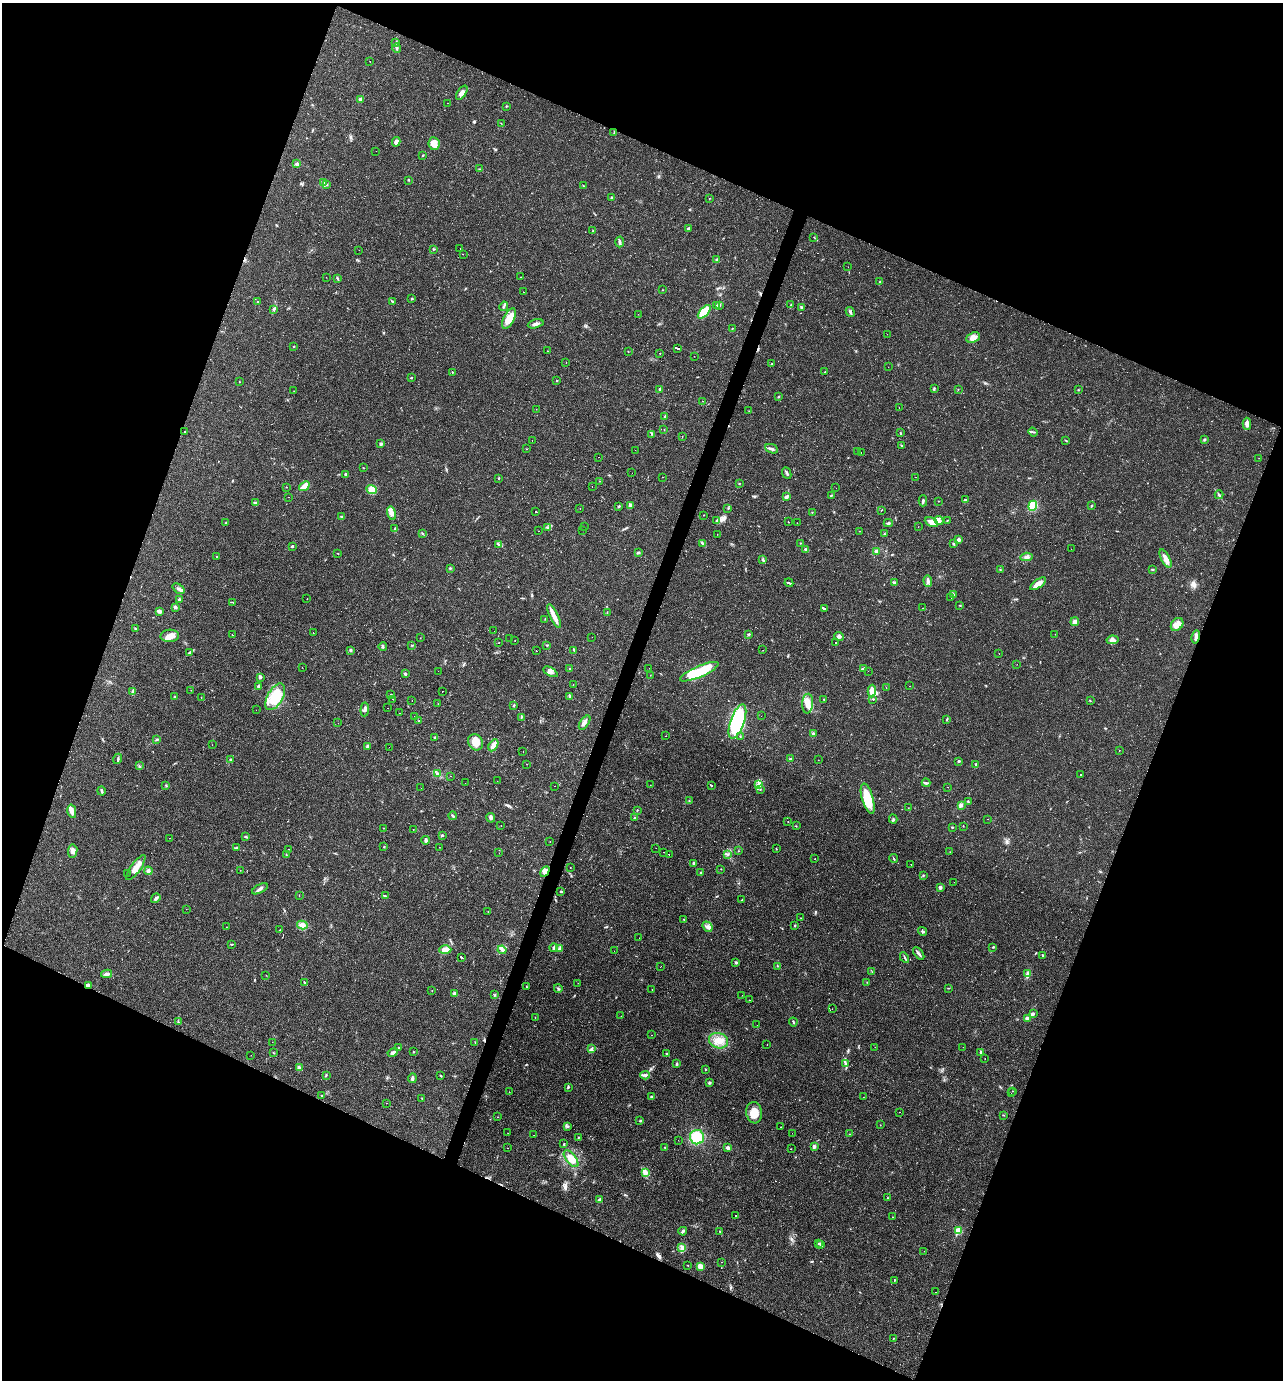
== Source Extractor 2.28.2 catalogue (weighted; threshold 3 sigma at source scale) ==
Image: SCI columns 267-5389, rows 1-5509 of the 5523 x 5509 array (HDU 1 of 3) = the unmasked area's bounding box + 8 px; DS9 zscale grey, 4 x 4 block average (1 PNG px = mean of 4 x 4 image px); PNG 1285 x 1382 px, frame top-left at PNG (2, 3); each listed source drawn as its Kron ellipse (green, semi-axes under 4 px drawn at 4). Shown black and unused: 42% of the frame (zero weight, under 2 of 3 exposures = <1% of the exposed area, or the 3 px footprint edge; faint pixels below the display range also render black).
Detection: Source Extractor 2.28.2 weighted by HDU 2 'WHT'. Background 0.0291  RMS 0.0039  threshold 0.0177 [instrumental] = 3 sigma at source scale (4.5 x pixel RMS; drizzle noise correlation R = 1.50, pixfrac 1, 0.05/0.05 arcsec/px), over >= 5 px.
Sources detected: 525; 3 too faint to see at this stretch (4 x 4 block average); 1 inside a brighter object's white glare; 29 cosmic-ray / hot-pixel residue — neither listed nor drawn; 5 coinciding with a brighter row at this scale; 11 inside a brighter listed object's ellipse — not listed separately; the other 476 listed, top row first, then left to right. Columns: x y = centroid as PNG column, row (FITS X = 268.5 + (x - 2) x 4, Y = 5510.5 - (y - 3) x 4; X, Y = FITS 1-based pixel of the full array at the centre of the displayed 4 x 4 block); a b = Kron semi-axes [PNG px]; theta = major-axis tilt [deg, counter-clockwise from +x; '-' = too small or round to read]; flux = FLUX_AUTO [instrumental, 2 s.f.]
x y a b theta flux
396 42 2 2 - 1.6
397 48 5 2 - 4.6
370 62 2 2 - 0.45
462 93 8 4 56 10
361 99 3 3 - 4.2
447 103 2 2 - 0.6
506 106 2 2 - 1.8
501 123 2 2 - 0.82
614 132 3 2 - 1.5
396 142 5 3 - 7.7
434 144 6 5 - 23
376 151 2 2 - 0.35
423 155 3 2 - 1.7
297 164 3 3 - 5.3
480 169 2 2 - 1.3
408 180 2 2 - 1.5
323 183 2 2 - 1.5
327 184 2 2 - 0.85
583 186 2 2 - 0.98
612 198 3 2 - 2.7
709 198 2 2 - 0.8
688 229 2 2 - 15
593 231 2 2 - 3.4
814 237 2 2 - 0.68
620 242 5 2 - 4.4
460 248 2 2 - 0.43
434 249 2 2 - 1.7
359 250 2 2 - 0.33
463 254 2 2 - 1
717 259 2 2 - 6.2
848 267 2 2 - 0.46
326 277 2 2 - 0.4
521 277 2 2 - 0.63
337 278 4 2 - 2.1
880 282 2 2 - 2.2
663 290 2 2 - 0.92
523 292 2 2 - 0.82
412 299 2 2 - 4.9
392 301 4 2 - 2.2
257 302 2 2 - 4.5
717 305 3 2 - 3.7
719 305 2 2 - 1.6
791 305 2 2 - 0.84
504 306 5 2 - 3.1
801 307 3 2 - 2.9
274 309 2 2 - 1
704 312 8 4 47 51
850 312 5 2 - 4.7
638 314 2 2 - 0.36
509 319 11 5 62 35
536 324 8 3 14 6.7
732 328 2 2 - 0.81
887 334 2 2 - 0.3
973 337 7 5 24 17
294 346 2 2 - 1.5
678 348 2 2 - 48
547 351 2 2 - 2.8
628 351 2 2 - 0.66
660 353 2 2 - 1.7
694 356 2 2 - 3.2
566 363 2 2 - 0.96
772 364 2 2 - 1.3
888 367 2 2 - 0.76
452 372 2 2 - 2.5
825 372 3 2 - 1.6
411 378 3 2 - 2.1
557 381 2 2 - 1.1
239 382 2 2 - 0.57
934 388 3 2 - 2
660 389 2 2 - 12
958 390 2 2 - 0.93
1078 390 2 2 - 0.92
294 391 2 2 - 0.39
778 397 3 2 - 1.9
703 401 2 2 - 0.54
899 407 2 2 - 0.68
536 409 2 2 - 0.42
749 411 2 2 - 0.52
665 416 2 2 - 3.8
1247 424 6 3 89 8.2
664 430 2 2 - 0.65
185 432 2 2 - 1.9
1033 432 5 2 - 2.5
900 433 3 2 - 1.7
651 434 2 2 - 1.9
682 437 2 2 - 0.72
532 440 2 2 - 1.6
1066 440 2 2 - 0.97
1204 440 3 2 - 2.9
381 444 3 2 - 5.4
902 446 2 2 - 1.4
526 449 2 2 - 0.87
772 449 6 2 -24 4.7
635 450 2 2 - 0.46
858 451 2 2 - 0.5
861 453 2 2 - 0.86
598 457 2 2 - 1.5
1259 458 2 2 - 2
363 468 2 2 - 0.86
632 473 2 2 - 0.64
787 473 6 2 -66 4
345 474 3 3 - 2.6
663 477 2 2 - 0.55
915 477 2 2 - 0.76
499 478 2 2 - 3.8
599 481 2 2 - 0.79
739 483 2 2 - 1.1
304 486 6 2 38 37
286 487 2 2 - 0.71
592 487 2 2 - 3.8
836 488 2 2 - 0.42
372 490 5 4 - 27
831 495 3 2 - 2.6
1219 495 4 2 - 3
786 496 4 2 - 6.4
289 497 2 2 - 0.3
965 500 2 2 - 7.9
923 501 5 2 - 3.7
938 501 2 2 - 0.97
256 503 3 2 - 8.4
630 505 2 2 - 5.6
619 506 3 2 - 3.7
1033 506 5 4 - 58
1092 506 2 2 - 2.6
580 508 2 2 - 2.3
728 509 2 2 - 0.84
881 510 2 2 - 1
536 512 2 2 - 31
812 512 2 2 - 0.86
392 513 7 3 -76 12
704 515 2 2 - 1.5
341 517 2 2 - 2.9
717 520 3 2 - 1.4
939 520 4 3 - 6.3
947 520 2 2 - 1.1
788 522 2 2 - 23
931 522 7 3 -26 19
225 523 3 2 - 1.2
797 523 2 2 - 1.4
888 523 4 2 - 4
584 526 2 2 - 0.27
918 527 2 2 - 0.38
395 528 4 2 - 2.1
547 528 2 2 - 2
583 530 2 2 - 1.9
538 531 2 2 - 1.1
859 531 2 2 - 0.73
422 533 3 2 - 1.9
717 534 2 2 - 0.46
884 534 2 2 - 1.6
958 540 2 2 - 20
702 543 3 2 - 2.6
800 543 2 2 - 0.87
498 544 3 2 - 2.5
953 544 3 2 - 3.1
292 546 2 2 - 3.4
1071 549 2 2 - 0.7
806 550 4 3 - 4.3
876 551 3 3 - 5.5
638 552 3 2 - 2.2
338 553 2 2 - 1.1
217 557 2 2 - 1.2
1027 557 6 4 5 7.8
1165 559 10 4 -63 15
763 560 4 2 - 3.3
450 568 2 2 - 2
1000 569 2 2 - 1
1153 569 3 2 - 1.9
928 581 6 3 -86 6.2
789 583 4 2 - 130
894 583 4 3 - 4.2
1038 584 9 3 35 15
179 589 7 2 -37 8.1
954 594 3 2 - 2.2
951 598 2 2 - 0.81
307 599 2 2 - 0.5
179 600 2 2 - 12
233 602 2 2 - 0.69
960 605 2 2 - 1.4
175 607 3 3 - 5.5
923 608 2 2 - 0.76
824 609 3 2 - 88
159 611 4 3 - 7.2
607 613 2 2 - 0.73
554 616 13 4 -65 18
545 619 2 2 - 0.96
1075 622 4 4 - 9.7
1177 624 7 5 48 14
135 629 2 2 - 2.1
494 631 2 2 - 1.4
313 633 2 2 - 2.2
749 634 3 2 - 2.9
1055 634 2 2 - 0.56
232 635 2 2 - 0.89
170 636 9 6 3 16
839 636 5 3 - 5.4
592 637 2 2 - 0.48
1196 637 6 4 76 11
420 638 2 2 - 0.52
510 638 2 2 - 1.1
1112 640 6 4 9 11
515 641 2 2 - 1.9
835 642 2 2 - 1.6
498 643 2 2 - 2
411 645 2 2 - 1.1
547 645 3 2 - 1.6
383 646 4 2 - 3.1
351 650 4 2 - 2
574 650 3 2 - 2.3
763 650 2 2 - 0.71
536 651 2 2 - 3
189 653 3 2 - 2.4
999 654 2 2 - 0.6
1017 664 2 2 - 0.38
302 668 2 2 - 0.36
649 668 2 2 - 0.76
863 668 3 3 - 3.2
570 669 2 2 - 2.3
438 671 2 2 - 0.53
868 671 2 2 - 0.34
550 672 8 3 -29 8.2
699 672 21 5 23 100
405 673 3 2 - 1.9
650 675 2 2 - 0.37
260 677 3 3 - 5.1
573 684 2 2 - 0.55
259 686 3 2 - 2.8
910 686 2 2 - 0.49
886 687 2 2 - 0.91
191 690 2 2 - 0.55
133 691 4 3 - 5.3
442 691 2 2 - 3.4
872 691 6 4 89 20
391 694 2 2 - 1.7
174 696 2 2 - 4.7
570 696 2 2 - 3.3
201 697 2 2 - 0.67
275 697 14 7 60 90
393 699 2 2 - 1.3
824 699 2 2 - 1
873 699 2 2 - 1.2
412 700 2 2 - 0.62
1090 701 3 2 - 0.94
438 704 2 2 - 0.79
808 704 10 5 87 19
514 705 3 2 - 1.8
388 708 2 2 - 1.4
365 709 7 3 84 7.1
256 710 2 2 - 0.38
399 713 2 2 - 0.55
414 716 2 2 - 0.82
761 716 2 2 - 0.42
521 717 3 2 - 2
947 719 2 2 - 1.5
419 721 2 2 - 1.3
737 721 18 7 70 270
338 723 2 2 - 0.81
585 723 8 2 56 7.5
814 734 3 3 - 2.9
666 736 2 2 - 0.52
740 736 2 2 - 1
435 737 2 2 - 2.2
157 739 3 2 - 2
475 742 8 7 - 29
212 745 2 2 - 0.35
493 745 6 3 60 15
368 746 3 3 - 6.4
389 747 2 2 - 0.57
1119 750 2 2 - 0.61
523 751 2 2 - 1.2
118 759 5 2 - 4.2
790 759 2 2 - 8
231 760 3 2 - 3.9
818 760 2 2 - 0.45
959 761 3 2 - 2.7
526 764 2 2 - 0.52
976 764 2 2 - 5.5
139 766 2 2 - 0.81
437 774 3 2 - 2.2
1080 774 2 2 - 0.94
451 776 2 2 - 4.2
497 781 2 2 - 0.4
465 783 2 2 - 1.3
926 783 4 2 - 3.7
759 784 4 3 - 5.8
166 785 3 2 - 1
650 785 2 2 - 0.34
711 785 2 2 - 96
555 786 2 2 - 0.38
948 787 2 2 - 1.3
421 788 2 2 - 0.81
760 789 2 2 - 1.1
101 791 4 2 - 4
868 799 16 5 -74 57
689 801 2 2 - 1
968 802 3 2 - 2
961 805 3 2 - 2.6
908 808 2 2 - 0.65
637 810 3 2 - 1.7
72 811 7 4 -77 11
452 816 4 2 - 2.7
491 818 5 3 - 4.3
634 818 2 2 - 2.8
893 819 4 2 - 2.6
987 819 2 2 - 0.68
788 821 2 2 - 0.67
501 825 2 2 - 0.66
796 826 2 2 - 0.78
963 826 2 2 - 0.75
952 827 3 2 - 1.4
383 828 2 2 - 0.64
413 829 2 2 - 0.72
442 835 4 2 - 2.6
245 837 3 2 - 2.4
169 838 2 2 - 0.69
426 840 4 3 - 5.9
550 841 2 2 - 0.66
384 847 2 2 - 1.5
439 847 2 2 - 0.89
236 848 3 2 - 3.5
656 848 2 2 - 1
288 849 2 2 - 1.2
776 849 2 2 - 1.4
73 851 7 4 83 8.7
739 851 2 2 - 0.82
664 852 2 2 - 5
950 852 2 2 - 0.48
499 853 2 2 - 0.43
728 854 3 2 - 3.1
286 855 3 2 - 1.5
669 855 2 2 - 0.98
815 859 2 2 - 0.85
894 859 4 2 - 1.9
693 864 3 2 - 5.1
911 864 2 2 - 0.56
570 867 2 2 - 0.69
136 868 15 5 55 23
721 869 2 2 - 0.84
240 870 2 2 - 0.54
148 871 4 3 - 5.8
545 872 5 4 - 8.6
701 873 2 2 - 4.8
127 874 2 2 - 0.78
923 875 3 2 - 1.5
954 882 2 2 - 0.78
940 887 3 3 - 5
260 889 9 3 28 6.6
561 891 3 2 - 2
299 895 2 2 - 0.81
385 896 3 2 - 1.5
156 898 5 3 - 5
742 900 2 2 - 2.1
186 909 2 2 - 0.4
488 912 2 2 - 0.61
801 918 2 2 - 0.58
684 919 2 2 - 1.3
302 925 5 4 - 14
795 925 2 2 - 2
226 927 2 2 - 0.49
708 927 5 4 - 8.3
280 930 2 2 - 1.2
922 931 5 2 - 2.3
639 938 2 2 - 0.42
232 944 4 2 - 1.5
993 947 3 2 - 1.9
554 948 4 3 - 4.6
559 948 3 2 - 2.4
445 950 6 3 0 26
502 950 4 2 - 3.2
614 951 2 2 - 0.51
919 953 7 2 -51 5.9
1042 955 2 2 - 3.1
462 957 3 2 - 62
904 957 5 2 - 2.9
736 962 3 3 - 3.1
661 966 2 2 - 1.6
778 966 2 2 - 1
872 972 2 2 - 0.66
107 974 5 4 - 6.6
1027 974 4 3 - 5.9
266 975 2 2 - 0.42
867 982 2 2 - 0.73
305 983 4 2 - 2.7
578 983 2 2 - 0.34
88 986 4 3 - 8.8
526 987 2 2 - 1
558 988 4 2 - 2.4
948 988 2 2 - 0.71
652 989 2 2 - 0.71
432 990 2 2 - 1.3
455 993 3 2 - 8.2
495 995 3 2 - 2
742 995 2 2 - 0.35
749 1000 2 2 - 2.1
832 1009 2 2 - 0.39
1033 1013 3 2 - 3
621 1016 2 2 - 0.55
535 1017 2 2 - 0.71
1027 1018 4 3 - 5.4
178 1022 3 2 - 1.5
793 1022 4 2 - 2.1
757 1025 2 2 - 0.43
652 1035 2 2 - 0.65
718 1041 10 7 -18 26
272 1042 2 2 - 0.39
475 1042 2 2 - 1.2
767 1045 2 2 - 0.36
875 1047 2 2 - 0.42
963 1047 2 2 - 0.38
399 1048 3 2 - 2.8
592 1049 3 2 - 2.8
393 1052 5 2 - 8.1
413 1052 2 2 - 0.91
273 1053 2 2 - 1.3
666 1053 2 2 - 1.2
980 1053 2 2 - 1.4
251 1055 2 2 - 0.52
985 1059 2 2 - 0.59
846 1063 3 2 - 2.4
677 1064 3 2 - 4.1
299 1068 4 3 - 7.8
705 1069 2 2 - 1.4
326 1075 4 2 - 2.1
645 1075 5 3 - 5
441 1076 2 2 - 1.5
412 1078 5 3 - 5.1
709 1083 3 2 - 3.7
568 1087 3 2 - 1.8
1012 1091 2 2 - 0.57
509 1092 2 2 - 1.2
1011 1093 2 2 - 0.27
322 1096 2 2 - 4.8
651 1096 2 2 - 1.9
863 1097 2 2 - 0.47
422 1098 2 2 - 0.92
386 1103 2 2 - 0.95
900 1112 2 2 - 0.57
754 1113 11 8 -83 33
1004 1115 2 2 - 1.1
497 1117 2 2 - 0.6
640 1121 3 2 - 2.2
880 1125 2 2 - 0.66
568 1127 3 2 - 1.8
781 1127 2 2 - 0.69
508 1133 2 2 - 0.37
792 1133 2 2 - 0.62
849 1134 2 2 - 0.56
534 1135 2 2 - 0.4
579 1137 2 2 - 0.97
697 1137 7 7 - 62
678 1140 2 2 - 0.6
564 1144 2 2 - 3.4
814 1147 2 2 - 16
507 1148 2 2 - 0.6
665 1148 3 2 - 1.9
728 1148 3 2 - 7.9
791 1149 2 2 - 0.76
571 1159 10 4 -51 25
645 1172 3 3 - 5.1
887 1198 3 2 - 1.4
600 1199 4 2 - 4.8
736 1216 2 2 - 36
892 1217 2 2 - 0.72
958 1230 2 2 - 84
683 1231 4 2 - 4.3
720 1231 2 2 - 1.4
818 1243 2 2 - 84
821 1245 3 2 - 2
682 1248 3 3 - 4.1
924 1251 2 2 - 0.31
722 1262 2 2 - 0.58
688 1265 2 2 - 0.9
700 1267 4 3 - 19
894 1280 2 2 - 1.2
935 1292 2 2 - 0.45
893 1338 2 2 - 0.95
Overlapping masked pixels (flux is a lower limit): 3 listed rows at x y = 1196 637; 545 872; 88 986
Diffuse or blended objects may show on this block-average render without a row.